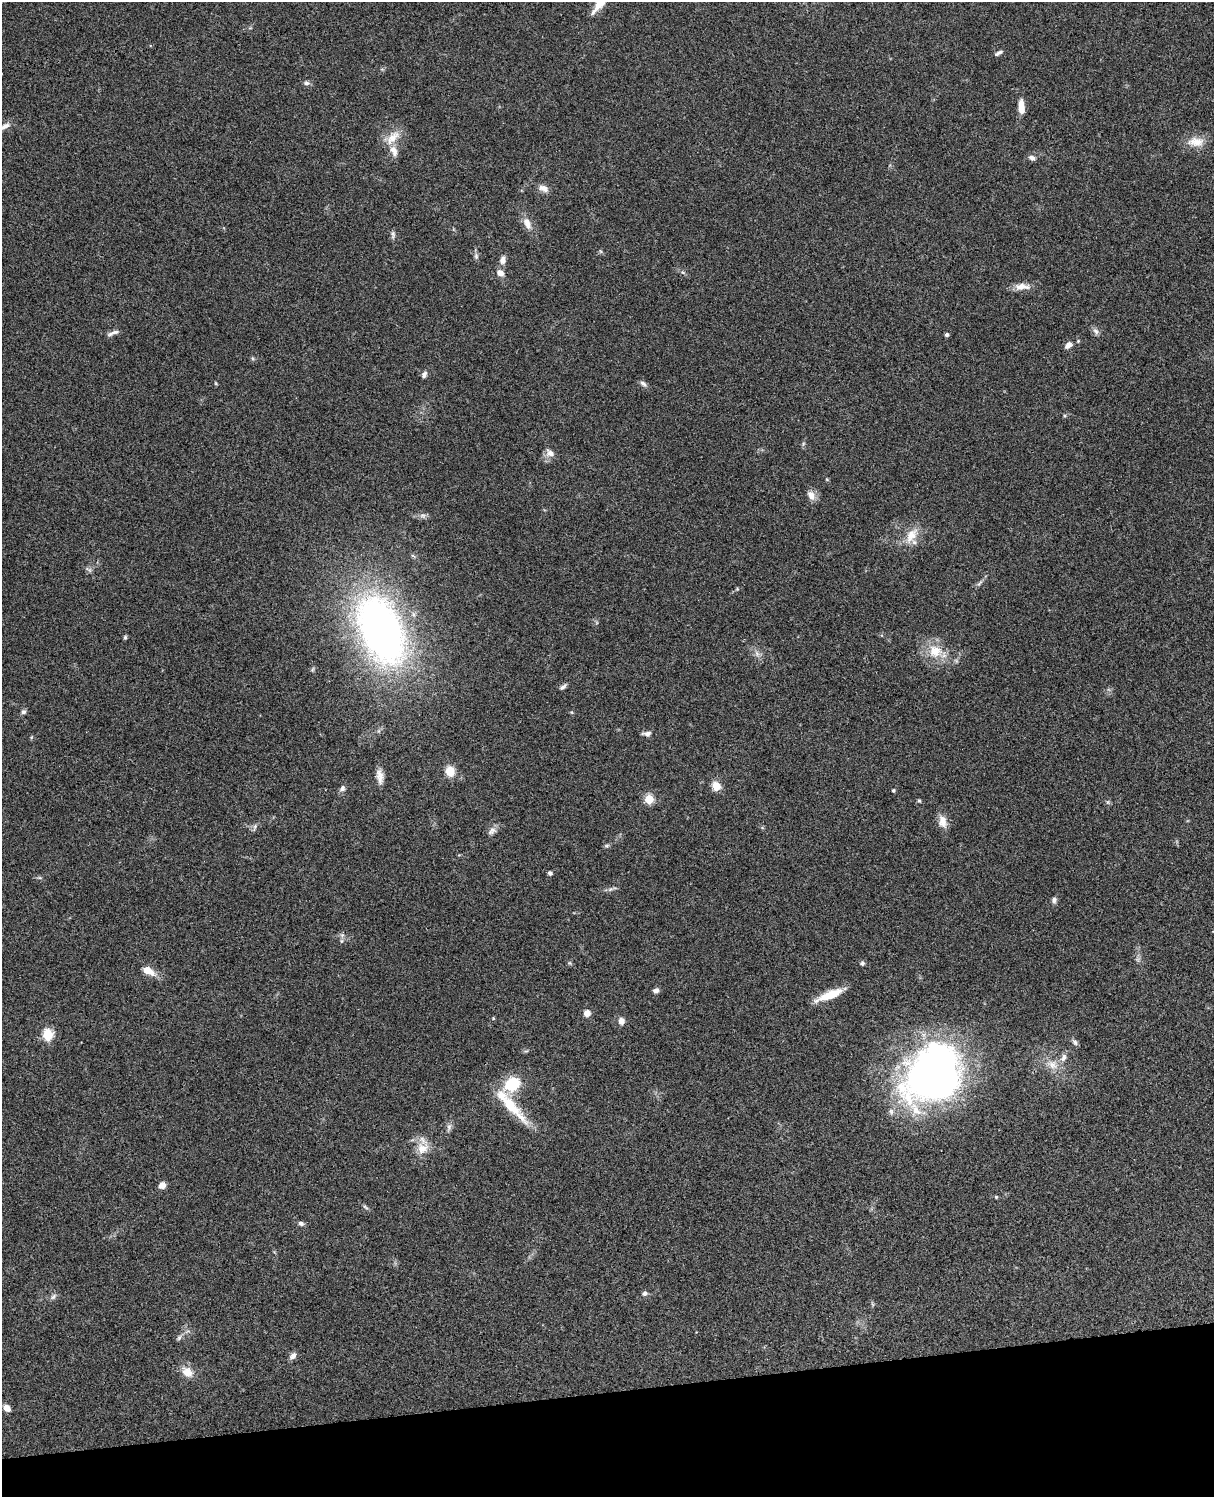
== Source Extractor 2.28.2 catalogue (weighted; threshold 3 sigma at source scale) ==
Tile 10 of 4 x 3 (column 2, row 3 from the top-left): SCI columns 1334-2545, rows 278-1772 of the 5088 x 4927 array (HDU 1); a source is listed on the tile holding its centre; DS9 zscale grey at full resolution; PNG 1216 x 1499 px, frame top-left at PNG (2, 2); no overlay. Shown black and unused: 7% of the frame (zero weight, under 3 of 4 exposures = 6% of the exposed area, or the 3 px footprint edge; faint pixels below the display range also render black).
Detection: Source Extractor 2.28.2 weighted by HDU 2 'WHT'; one run over the whole footprint, this tile lists its part. Background 0.0923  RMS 0.0062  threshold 0.0279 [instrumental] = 3 sigma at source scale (4.5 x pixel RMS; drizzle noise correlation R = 1.50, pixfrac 1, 0.05/0.05 arcsec/px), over >= 5 px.
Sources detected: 84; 1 inside a brighter listed object's ellipse — not listed separately; the other 83 listed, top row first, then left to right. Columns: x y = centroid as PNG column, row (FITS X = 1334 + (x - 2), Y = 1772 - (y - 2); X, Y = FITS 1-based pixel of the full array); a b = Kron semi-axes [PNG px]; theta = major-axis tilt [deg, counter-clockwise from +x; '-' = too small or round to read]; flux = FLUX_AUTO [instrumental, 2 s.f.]
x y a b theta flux
599 4 23 9 52 8.7
998 53 11 4 29 1.7
306 83 8 5 -1 1.6
1021 107 15 6 -87 7.8
5 126 15 7 29 3.3
393 137 24 12 46 9.5
1196 142 24 13 0 9
1032 158 9 7 -22 2.3
543 188 13 8 -23 3.9
527 223 17 9 -66 5.8
393 234 10 6 -85 1.7
600 251 6 4 -70 0.8
476 256 9 6 -89 1.7
503 260 11 8 75 3.4
500 273 9 7 -51 3.9
1022 287 21 8 0 5.9
1096 331 10 7 -53 2.2
111 334 12 5 23 2.4
947 335 4 4 - 1.6
1068 345 9 6 45 3.3
252 358 6 4 -71 0.83
424 375 9 6 64 1.9
215 383 6 3 -70 0.58
643 383 10 6 -43 1.9
1065 416 5 3 - 0.7
803 444 7 4 72 0.97
550 453 13 10 -44 4
811 495 13 9 -66 4.6
423 516 9 7 -34 2.1
911 535 25 13 60 11
89 570 10 5 -37 1.6
979 583 10 5 47 1.6
737 589 5 4 - 0.69
381 630 51 30 -67 370
125 637 5 5 - 1
935 651 19 18 - 14
757 653 10 6 -64 2.5
563 686 9 5 36 1.6
24 712 7 6 - 1.4
379 731 6 4 -72 0.95
647 734 11 6 3 2.4
450 771 5 5 - 34
380 776 18 9 -83 5.1
716 786 12 10 -57 5.8
342 789 8 6 60 2.3
893 790 5 4 - 0.77
649 799 5 5 - 30
919 801 5 4 - 0.76
942 821 16 10 -77 6.3
255 827 11 5 70 1.7
492 831 13 8 40 3.1
607 846 7 5 1 1.1
550 873 4 4 - 1.9
40 878 6 4 -18 0.87
610 889 9 4 22 1.6
1054 900 8 6 84 1.9
341 941 6 4 71 0.97
570 963 6 4 -71 0.76
862 963 5 5 - 1.7
148 971 10 6 -27 10
656 991 7 6 - 2.2
830 995 31 8 23 15
587 1013 7 6 - 3.9
621 1021 8 7 - 3.5
48 1035 6 5 - 48
1075 1042 8 6 -72 1.6
1063 1057 11 7 65 3.2
1052 1064 18 12 -27 8
932 1074 64 47 44 310
512 1084 13 10 29 27
511 1105 60 12 -48 23
449 1127 12 6 74 2.2
422 1148 17 15 23 9.4
162 1185 7 6 - 4.6
996 1197 5 5 - 0.65
365 1207 9 4 -36 1.2
301 1223 7 5 -16 1.7
644 1293 7 5 7 1.8
53 1297 11 6 38 2
179 1338 8 5 63 1.5
293 1356 10 7 47 2.6
187 1372 15 11 -41 7.6
7 1408 8 6 -43 3.6
Isophote crosses this tile's border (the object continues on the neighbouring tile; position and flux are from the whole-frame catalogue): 2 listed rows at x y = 599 4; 5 126